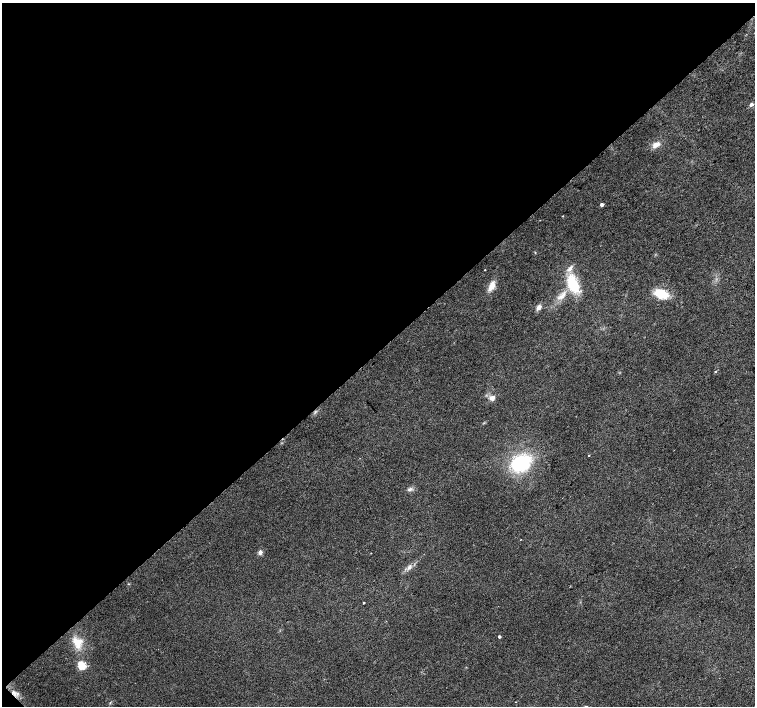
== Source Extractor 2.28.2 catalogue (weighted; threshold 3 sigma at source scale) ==
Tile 5 of 4 x 4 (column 1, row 2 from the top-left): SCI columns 6-1510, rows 3037-4444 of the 6026 x 6005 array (HDU 1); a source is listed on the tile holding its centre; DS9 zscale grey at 2 x 2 block average (1 PNG px = mean of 2 x 2 image px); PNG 757 x 708 px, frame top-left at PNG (2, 3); no overlay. Shown black and unused: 50% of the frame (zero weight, under 2 of 3 exposures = <1% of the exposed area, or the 3 px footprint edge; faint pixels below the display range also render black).
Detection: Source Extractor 2.28.2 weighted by HDU 2 'WHT'; one run over the whole footprint, this tile lists its part. Background 0.0208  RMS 0.0065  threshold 0.0292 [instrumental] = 3 sigma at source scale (4.5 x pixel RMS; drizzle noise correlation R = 1.50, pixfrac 1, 0.0396/0.0396 arcsec/px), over >= 5 px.
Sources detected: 25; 2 inside a brighter listed object's ellipse — not listed separately; the other 23 listed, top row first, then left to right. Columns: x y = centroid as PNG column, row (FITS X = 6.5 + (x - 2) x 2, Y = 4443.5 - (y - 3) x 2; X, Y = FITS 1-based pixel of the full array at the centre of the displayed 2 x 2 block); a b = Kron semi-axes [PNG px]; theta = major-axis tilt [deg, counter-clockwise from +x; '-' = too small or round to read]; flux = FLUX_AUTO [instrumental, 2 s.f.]
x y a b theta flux
751 105 3 3 - 6.1
656 144 9 6 27 9.4
602 205 3 2 - 6
562 216 3 2 - 0.73
485 270 2 2 - 2.3
573 284 21 12 -67 54
492 286 10 6 64 15
661 294 11 7 -20 48
562 296 13 5 46 10
539 307 7 5 47 5.5
716 372 3 2 - 1.7
492 398 6 6 - 6.8
589 455 2 2 - 9.4
521 463 18 14 28 110
410 488 4 2 - 2.3
260 552 5 5 - 4.7
371 553 2 2 - 0.62
364 603 2 2 - 1.2
499 637 2 2 - 3.2
77 643 18 8 -64 21
82 665 4 3 - 85
14 693 7 4 -51 5.8
516 702 2 2 - 0.83
Overlapping masked pixels (flux is a lower limit): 1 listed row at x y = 14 693
Diffuse or blended objects may show on this block-average render without a row.